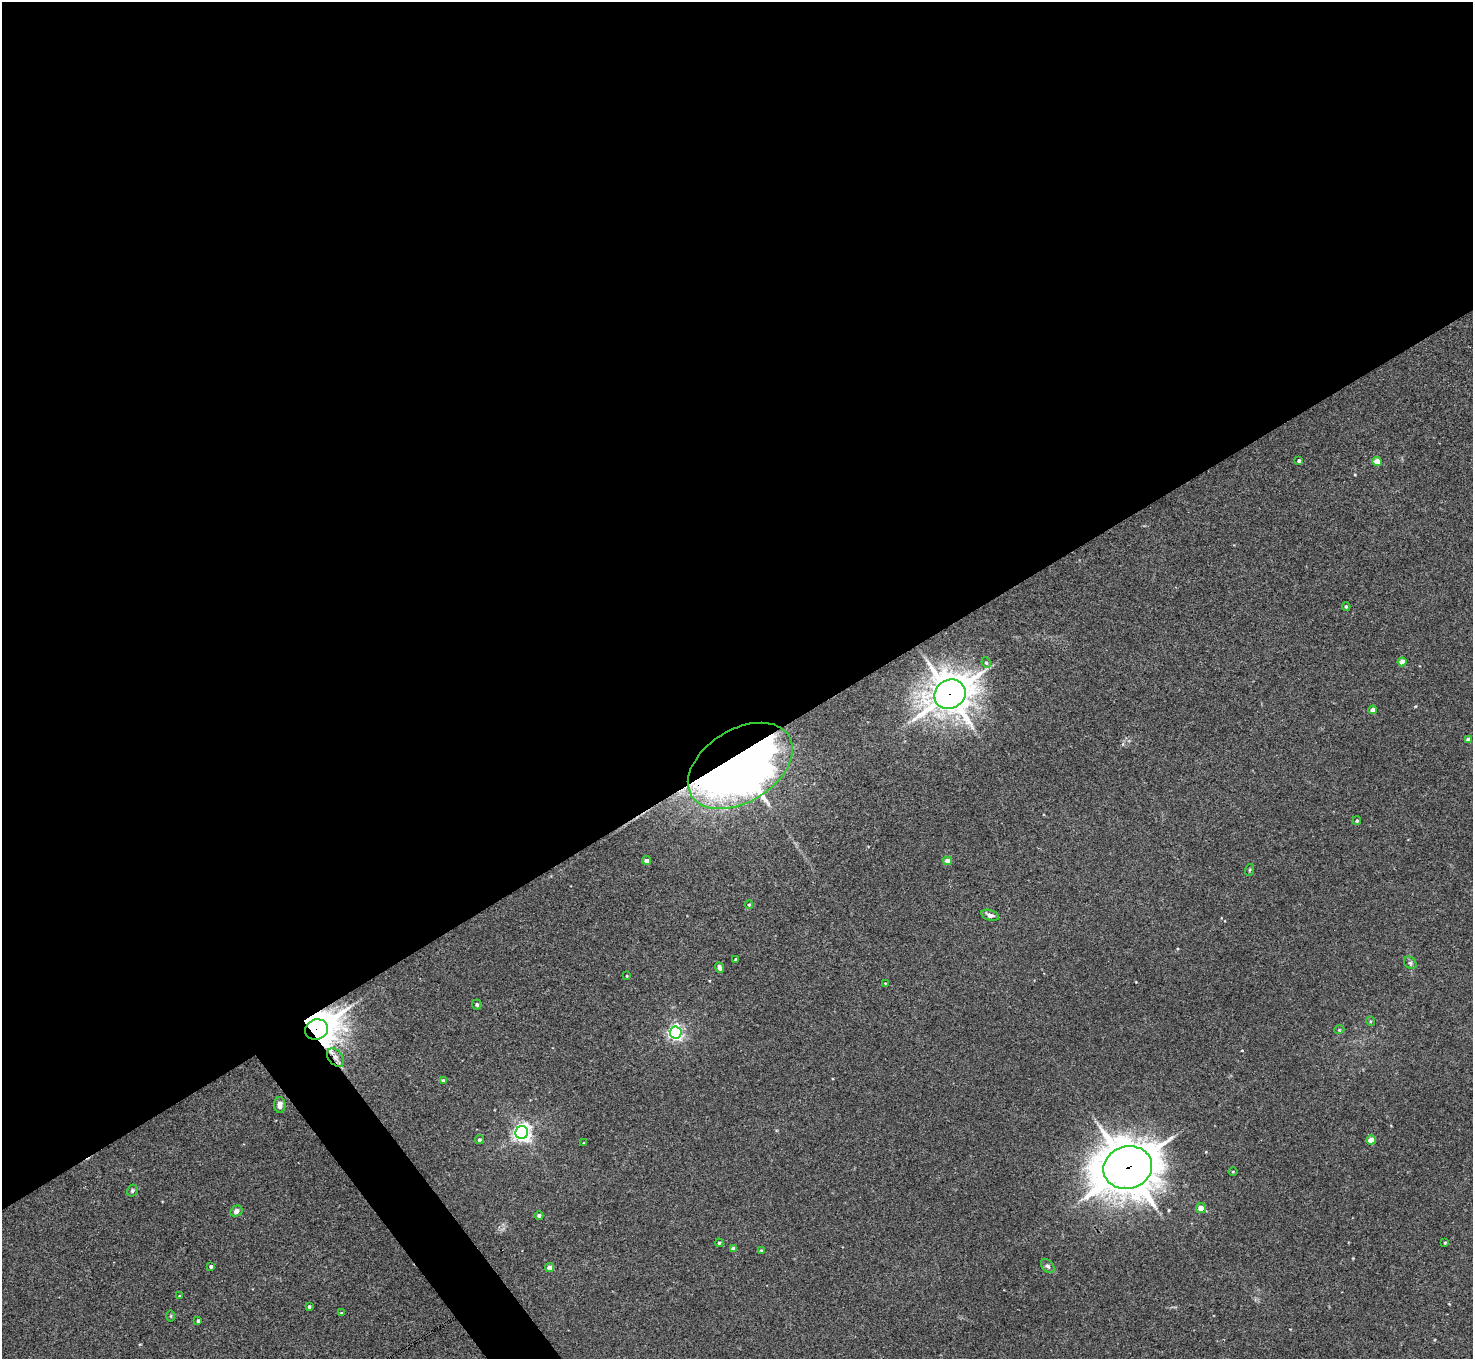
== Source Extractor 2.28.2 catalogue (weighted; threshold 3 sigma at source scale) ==
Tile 2 of 4 x 4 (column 2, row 1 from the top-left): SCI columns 1472-2942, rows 4228-5584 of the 5886 x 5878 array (HDU 1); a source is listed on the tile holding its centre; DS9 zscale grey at full resolution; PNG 1475 x 1361 px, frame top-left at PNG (2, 2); each listed source drawn as its Kron ellipse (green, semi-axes under 4 px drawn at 4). Shown black and unused: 57% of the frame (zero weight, under 3 of 4 exposures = <1% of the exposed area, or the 3 px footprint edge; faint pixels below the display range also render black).
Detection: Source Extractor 2.28.2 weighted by HDU 2 'WHT'; one run over the whole footprint, this tile lists its part. Background 0.041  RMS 0.0043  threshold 0.0194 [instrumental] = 3 sigma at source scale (4.5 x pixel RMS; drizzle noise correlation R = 1.50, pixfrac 1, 0.05/0.05 arcsec/px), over >= 5 px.
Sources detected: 50; all 50 listed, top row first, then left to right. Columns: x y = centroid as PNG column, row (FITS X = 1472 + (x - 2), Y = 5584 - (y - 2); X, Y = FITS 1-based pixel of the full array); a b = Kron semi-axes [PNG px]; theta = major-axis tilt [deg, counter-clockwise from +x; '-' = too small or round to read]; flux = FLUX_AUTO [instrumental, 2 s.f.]
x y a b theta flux
1299 461 3 3 - 0.67
1377 462 4 4 - 6.2
1346 606 4 4 - 0.5
1402 662 4 4 - 5.3
986 663 5 4 - 0.71
950 694 16 14 29 900
1373 710 4 4 - 2.5
1468 739 4 4 - 2.1
740 766 57 36 32 490
1357 821 4 4 - 0.61
646 860 4 4 - 1.9
947 861 4 4 - 3.4
1249 870 6 3 70 0.43
749 905 4 4 - 0.54
990 915 9 5 -17 1.9
736 959 3 3 - 0.53
1410 963 7 5 -44 0.98
719 967 5 4 - 1.5
627 976 3 2 - 0.3
885 983 3 2 - 0.29
477 1004 5 5 - 0.83
1370 1021 5 3 - 0.43
316 1030 11 10 - 860
1339 1030 5 3 - 0.39
676 1032 6 6 - 110
335 1058 10 7 -50 2.1
443 1081 4 3 - 1.2
280 1105 8 6 90 2.1
522 1132 6 6 - 180
479 1140 4 4 - 0.75
1371 1140 4 4 - 7.3
584 1143 3 2 - 0.4
1128 1168 25 21 16 1500
1233 1171 4 3 - 0.37
132 1191 6 5 - 0.66
1201 1208 5 5 - 3.5
236 1211 6 5 - 1.5
539 1215 4 4 - 1
719 1243 4 4 - 0.59
1445 1243 3 2 - 0.48
733 1249 4 4 - 2.2
761 1250 4 3 - 0.45
211 1266 3 3 - 0.92
1048 1266 8 5 -49 1.1
550 1268 4 4 - 3.6
179 1296 4 3 - 0.35
309 1307 3 3 - 0.79
341 1313 4 4 - 0.4
171 1316 6 4 -90 0.51
198 1321 3 3 - 0.76
Overlapping masked pixels (flux is a lower limit): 5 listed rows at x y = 950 694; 740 766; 316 1030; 335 1058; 1128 1168